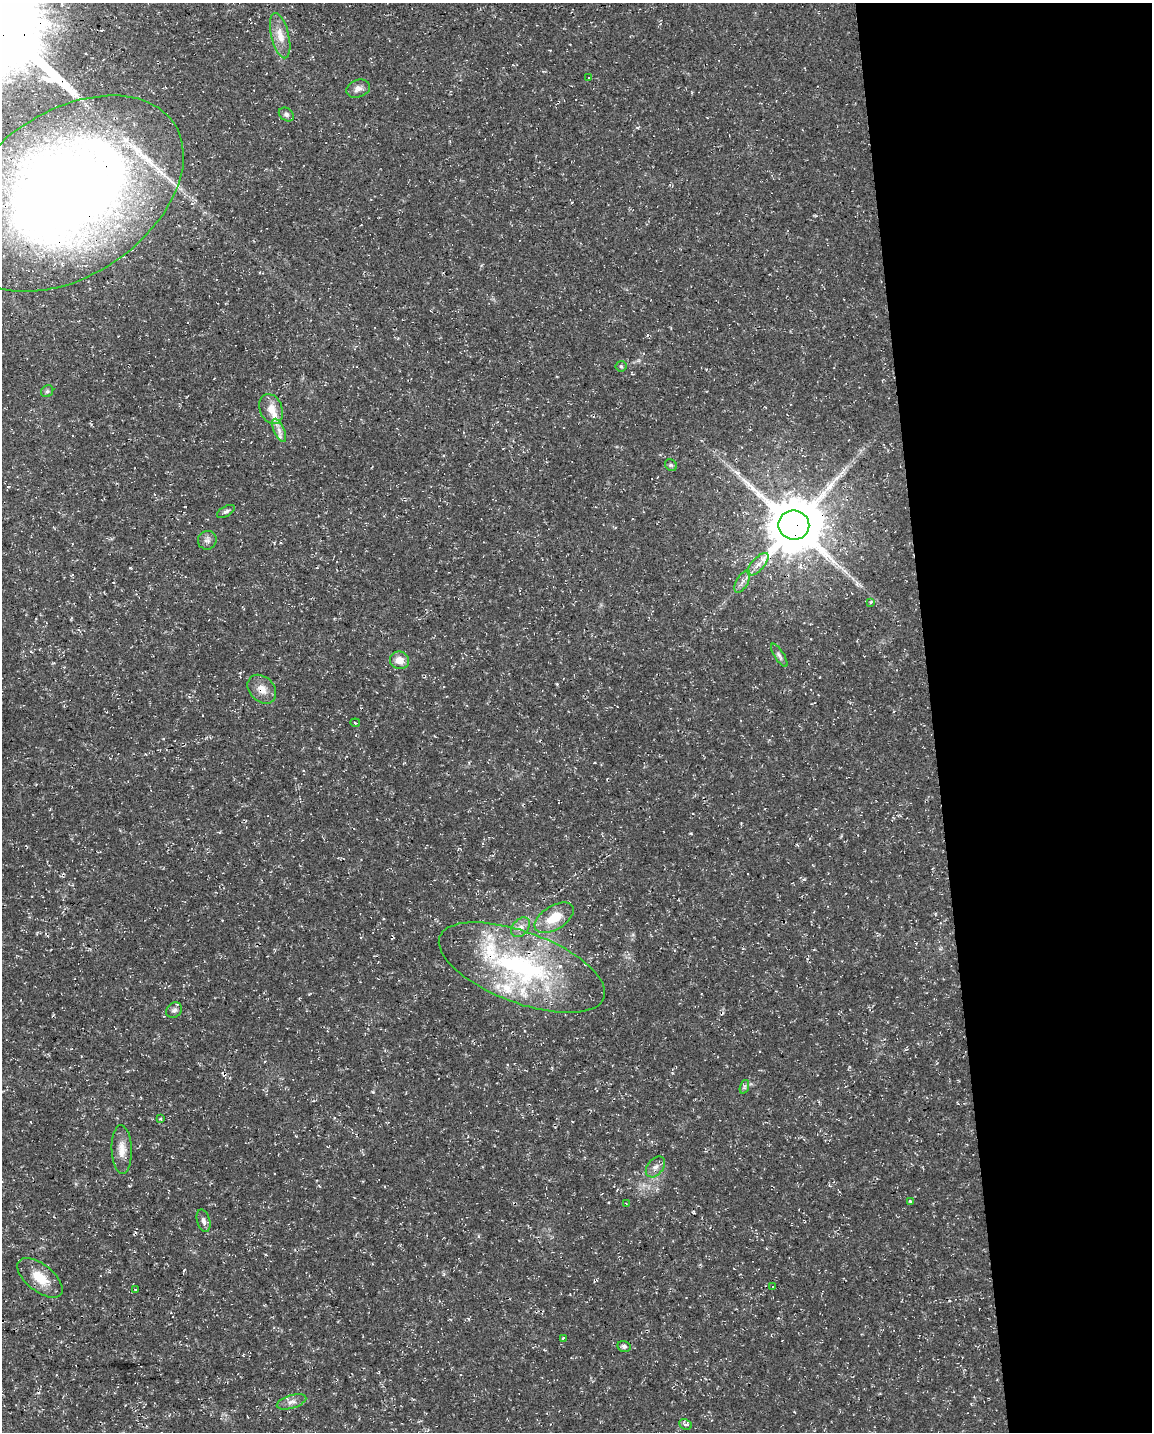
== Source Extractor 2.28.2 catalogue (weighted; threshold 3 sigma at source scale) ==
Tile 8 of 4 x 3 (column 4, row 2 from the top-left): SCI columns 3449-4598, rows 1487-2916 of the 4598 x 4353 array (HDU 1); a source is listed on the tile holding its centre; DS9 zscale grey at full resolution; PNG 1154 x 1434 px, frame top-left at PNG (2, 3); each listed source drawn as its Kron ellipse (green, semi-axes under 4 px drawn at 4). Shown black and unused: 19% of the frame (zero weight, under 3 of 4 exposures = <1% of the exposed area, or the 3 px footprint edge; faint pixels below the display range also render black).
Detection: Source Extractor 2.28.2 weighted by HDU 2 'WHT'; one run over the whole footprint, this tile lists its part. Background 0.0193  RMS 0.0025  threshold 0.0111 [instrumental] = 3 sigma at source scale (4.5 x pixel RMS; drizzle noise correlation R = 1.50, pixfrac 1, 0.0396/0.0396 arcsec/px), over >= 5 px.
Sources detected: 44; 2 long thin detections or spike segments (spike, bleed or trail) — neither listed nor drawn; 4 inside a brighter listed object's ellipse — not listed separately; the other 38 listed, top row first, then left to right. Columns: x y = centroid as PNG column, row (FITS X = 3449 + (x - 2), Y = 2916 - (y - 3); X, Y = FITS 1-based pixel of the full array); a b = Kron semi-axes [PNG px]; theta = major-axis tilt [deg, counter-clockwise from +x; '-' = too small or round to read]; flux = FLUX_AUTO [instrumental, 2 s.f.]
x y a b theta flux
280 36 23 9 -76 3.1
589 78 3 2 - 0.19
358 89 12 8 20 1.3
286 114 8 6 -35 0.68
69 194 126 82 34 270
621 366 5 5 - 0.36
47 391 6 5 - 0.51
271 409 15 11 -69 2.9
279 430 12 5 -67 1.3
671 465 6 5 - 0.44
226 511 10 5 28 0.66
794 525 15 14 - 1500
207 540 9 9 - 1.1
758 564 14 6 48 1.6
742 582 12 6 61 1.2
871 602 4 3 - 0.38
779 655 13 5 -58 0.79
399 660 9 8 - 2.4
262 689 16 12 -45 2.5
355 723 5 3 - 0.27
554 918 22 12 32 6
521 927 11 7 49 1.6
522 967 88 35 -20 50
174 1010 8 7 - 0.78
744 1087 7 4 72 0.45
161 1119 4 3 - 0.34
122 1149 24 10 -88 3.1
655 1167 12 7 50 1.3
910 1201 4 3 - 0.22
626 1203 3 2 - 0.13
203 1221 11 6 -74 1.1
40 1278 27 13 -38 5.2
772 1286 3 3 - 1.7
136 1289 3 2 - 0.22
563 1338 3 3 - 0.44
624 1346 7 5 -13 0.65
291 1402 15 6 17 1.5
685 1425 6 5 - 0.89
Overlapping masked pixels (flux is a lower limit): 4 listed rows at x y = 69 194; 794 525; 262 689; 522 967
Isophote crosses this tile's border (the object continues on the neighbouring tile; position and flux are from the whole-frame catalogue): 1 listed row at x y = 69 194